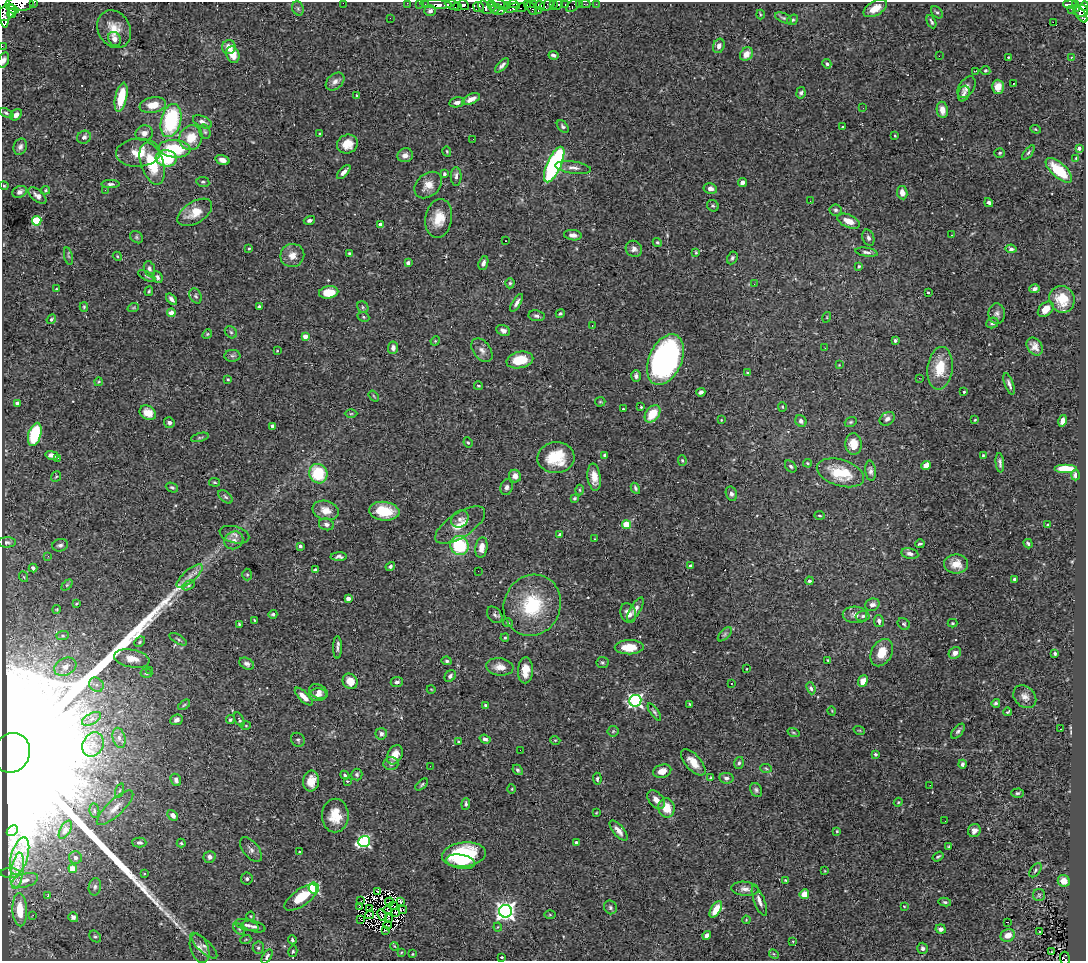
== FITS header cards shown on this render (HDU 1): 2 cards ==
NAXIS1  =                 1084
NAXIS2  =                  959

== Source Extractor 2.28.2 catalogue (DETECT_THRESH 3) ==
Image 1084 x 959 px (HDU 1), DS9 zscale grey, 1 PNG px = 1 image px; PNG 1088 x 963 px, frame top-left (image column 1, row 959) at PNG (2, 2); each listed source drawn as its Kron ellipse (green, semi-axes under 4 px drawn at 4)
Background 0.464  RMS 0.014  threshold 0.0414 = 3 sigma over >= 5 px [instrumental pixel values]
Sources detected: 496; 5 with non-positive FLUX_AUTO (blend fragments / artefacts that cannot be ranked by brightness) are neither listed nor drawn; the other 491 listed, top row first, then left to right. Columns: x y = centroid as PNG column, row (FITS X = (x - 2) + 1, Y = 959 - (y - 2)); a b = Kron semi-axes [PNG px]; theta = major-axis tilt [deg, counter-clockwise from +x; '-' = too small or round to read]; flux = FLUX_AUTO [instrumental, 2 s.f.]
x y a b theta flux
34 2 3 2 - 52
343 3 2 2 - 35
407 3 2 2 - 9
19 4 14 7 1 4300
419 4 2 2 - 7.2
425 4 2 2 - 5.1
436 4 16 3 -4 68
499 4 9 4 -27 210
513 4 5 3 - 130
527 4 3 2 - 210
533 4 3 2 - 16
554 4 3 2 - 17
579 4 2 2 - 3.3
585 4 5 2 - 12
596 4 2 2 - 4.7
1070 4 7 3 -3 130
4 5 22 5 -88 1700
452 5 7 5 -23 400
464 5 6 4 -37 760
540 5 5 4 - 71
547 5 8 5 23 52
557 5 5 3 - 400
565 5 3 3 - 80
573 5 8 5 43 48
1075 5 4 3 - 130
458 6 3 3 - 280
492 6 5 3 - 290
508 6 4 3 - 110
1084 6 5 3 - 290
478 7 5 5 - 550
485 7 8 5 -44 600
522 7 5 3 - 210
298 8 7 5 -70 1.8
513 8 8 4 23 240
532 8 7 3 -60 190
875 8 13 7 30 11
1077 8 4 3 - 61
13 9 6 4 -17 840
495 9 5 3 - 130
1071 9 2 2 - 3
538 10 3 2 - 8
430 11 6 5 - 3.2
499 11 6 3 10 360
1081 11 7 6 - 410
937 12 7 5 -46 1.7
6 13 10 7 38 2400
12 13 5 3 - 590
760 14 5 2 - 0.85
1081 15 8 4 -57 260
390 18 2 2 - 0.62
783 18 9 4 -24 1.9
793 20 6 5 - 1.6
931 22 7 3 -64 1.7
1053 22 3 2 - 180
114 29 20 16 -59 16
115 39 7 6 - 6
2 46 2 2 - 4.7
719 46 7 5 69 4.4
229 47 7 7 - 9.2
746 54 7 6 - 8
233 55 8 6 -71 12
553 55 5 3 - 2.4
939 56 2 2 - 110
1008 57 3 2 - 0.75
1071 57 3 2 - 1.4
4 60 8 5 68 3.6
827 64 5 4 - 1.6
502 65 9 4 46 3
985 70 5 4 - 1.3
976 71 3 2 - 0.7
335 81 10 7 43 4.6
1013 83 2 2 - 0.7
966 87 12 7 56 5
998 87 7 6 - 11
801 93 6 4 80 2.2
964 94 8 5 72 3
357 96 3 2 - 1.1
121 97 15 6 78 28
471 99 9 5 25 6
457 102 8 5 11 3.5
153 105 13 7 10 14
863 108 2 2 - 1.2
942 110 8 5 -81 7.4
6 113 8 4 -25 1.7
16 115 6 5 - 4.8
171 120 17 10 75 85
202 122 10 5 -26 4.1
563 126 7 4 -48 1.9
843 127 3 3 - 1.8
1036 129 5 4 - 1.1
205 132 7 5 -72 1.9
144 133 9 8 - 6
320 134 4 3 - 0.96
895 136 4 3 - 0.75
84 137 7 6 - 3.2
191 138 12 11 - 19
473 139 3 2 - 0.83
347 144 11 9 26 13
20 147 8 6 65 3.4
1079 148 3 3 - 3.7
174 149 16 8 -4 44
447 151 5 3 - 0.89
138 153 22 14 3 20
1000 153 5 4 - 1.7
1028 153 8 3 50 1.7
405 155 8 7 - 5.6
166 158 10 8 -6 42
1076 158 4 3 - 0.79
222 160 7 4 -17 4.2
152 164 22 11 -71 28
554 165 19 7 65 180
573 168 18 6 -7 5.2
1059 170 16 7 -42 31
344 172 9 4 47 4.7
444 174 4 3 - 2
456 176 9 5 -90 3.4
203 182 6 5 - 1.7
742 182 5 4 - 3.6
110 184 9 4 1 2.4
428 185 15 11 42 10
4 186 4 4 - 1.1
710 188 7 5 -11 4.7
45 190 5 4 - 1.1
105 190 2 2 - 6.8
19 192 7 5 25 3.6
902 193 7 5 -82 7.3
37 196 11 5 -40 4.7
810 201 2 2 - 0.86
989 203 5 4 - 2.4
713 206 6 5 - 1.7
836 210 6 5 - 2
195 212 19 10 32 15
439 218 19 13 80 18
309 220 6 4 17 2.3
37 221 5 4 - 63
849 221 12 6 -23 10
380 224 3 3 - 5.9
573 235 9 5 -7 4.7
951 235 3 2 - 1.2
136 237 7 5 -37 2
868 238 8 5 -72 3.1
505 241 3 2 - 1.7
657 242 5 4 - 1.4
249 248 3 3 - 0.98
634 249 8 7 - 4.1
1011 249 5 4 - 2.6
696 252 3 2 - 0.96
866 252 11 4 -9 2.9
349 254 4 3 - 1.8
292 255 12 11 - 8.7
68 256 9 3 -77 1.4
117 256 5 3 - 0.91
732 258 7 5 63 1.8
408 263 4 4 - 2.8
483 263 7 4 70 3.8
859 266 4 3 - 1.3
149 269 8 5 -71 2.7
147 276 9 4 -26 1.9
157 277 6 5 - 3.1
510 283 5 4 - 1.5
754 284 2 2 - 0.63
56 289 3 2 - 0.78
1035 289 5 4 - 2.9
149 291 5 3 - 1.2
329 292 10 6 8 19
928 292 3 2 - 0.88
196 296 8 5 -63 2
171 299 7 4 -46 3.4
1062 299 13 12 - 18
517 303 10 4 58 3.1
84 307 5 4 - 1.1
259 307 4 3 - 1.7
363 307 6 5 - 1.5
133 308 6 3 19 1.1
1046 309 9 6 42 7.5
171 313 4 4 - 11
560 314 5 4 - 1.4
997 314 10 8 -84 3.6
537 316 8 5 -9 2.9
363 317 6 4 -22 1.3
827 317 5 3 - 0.72
51 319 5 4 - 1.7
992 323 6 5 - 2.3
592 325 3 2 - 0.91
503 331 7 5 -26 3.1
231 332 7 5 -44 1.7
207 334 5 4 - 1.1
305 336 4 4 - 9.4
435 341 5 4 - 0.98
895 341 3 3 - 3.1
1035 346 9 7 -55 6.1
393 348 6 5 - 4
825 348 3 2 - 0.94
482 350 13 8 -53 5.4
277 351 2 2 - 0.69
232 356 8 6 -1 2
520 360 13 8 13 25
665 360 27 16 67 270
839 365 3 3 - 0.6
940 368 21 12 83 26
747 373 3 3 - 1
636 376 6 5 - 3.2
919 378 3 2 - 1.3
228 379 3 3 - 0.94
98 382 4 3 - 0.85
1009 384 11 4 -70 3.1
478 386 4 3 - 1
701 392 4 4 - 3.4
964 392 3 3 - 1.6
374 396 6 3 -53 0.93
600 402 5 4 - 1.2
17 403 4 3 - 3
641 407 3 3 - 1.5
782 407 5 4 - 0.97
623 409 3 3 - 0.96
148 413 9 6 -32 10
351 414 6 4 1 1.2
652 414 10 6 53 20
887 419 8 6 34 3.8
721 420 3 2 - 0.62
975 420 3 2 - 0.79
801 421 6 5 - 3.2
1063 421 6 4 77 5.1
851 422 6 4 21 1.4
169 423 5 5 - 3.2
273 426 4 4 - 6.1
35 434 12 6 74 57
200 437 9 3 15 1.3
468 442 5 4 - 1.1
853 444 11 8 -87 13
52 455 6 4 -13 5.9
605 455 3 3 - 1.8
983 455 3 2 - 0.99
57 458 2 2 - 0.64
556 458 18 15 3 34
682 460 5 4 - 1.1
808 463 4 3 - 0.98
1000 463 10 4 -85 2.9
926 465 5 4 - 8.1
791 466 7 5 -50 1.9
1065 469 11 4 0 18
871 471 10 5 -83 3.1
840 473 24 13 -17 30
318 474 10 9 - 46
1075 475 5 4 - 3.6
56 476 6 4 51 1.2
515 476 6 6 - 5.5
594 477 13 6 -82 9.4
214 482 6 3 -8 0.99
172 487 6 4 -25 1.5
507 487 8 6 75 3
635 488 6 4 -61 1.9
579 490 5 3 - 1.1
731 494 7 5 -69 3.1
225 497 8 5 -43 2.1
575 498 4 3 - 1.5
326 510 13 9 -18 11
384 511 15 9 -6 28
819 515 5 3 - 1
460 519 9 8 - 3.5
326 524 8 6 -14 3.3
460 525 29 12 33 16
626 525 4 4 - 33
1048 525 4 3 - 1.4
560 534 4 3 - 2
234 535 15 8 -15 5.2
595 539 3 2 - 0.6
234 540 10 8 34 4.8
7 542 9 5 2 2.3
920 544 4 3 - 1.4
1028 544 5 4 - 1.9
60 545 8 6 13 3.1
459 545 10 9 - 58
300 546 3 3 - 2.3
481 547 10 6 82 8.2
910 554 8 5 -12 3.9
48 556 3 2 - 1.5
339 557 8 4 2 2.7
956 564 12 9 -1 13
390 566 5 4 - 2
690 566 4 3 - 1.6
33 568 4 3 - 2.2
315 570 4 3 - 1.9
478 571 2 2 - 3
247 575 6 5 - 1.3
190 576 16 6 41 6.8
24 577 5 3 - 0.8
1015 579 3 3 - 1.8
809 581 4 3 - 2
67 585 6 4 44 1.2
189 585 7 4 31 1.6
348 599 4 4 - 7.8
77 604 3 3 - 1.1
532 605 31 28 66 59
872 605 7 6 - 4.4
57 609 4 3 - 0.79
635 609 13 5 58 4.6
628 613 10 7 -71 5.6
273 614 4 4 - 1.7
495 615 9 6 -50 3
855 615 12 8 -2 5.6
863 616 7 5 3 2.5
254 620 4 3 - 0.9
879 621 6 5 - 3.7
508 622 5 4 - 1.2
953 623 5 4 - 1.1
239 624 3 3 - 1.1
904 624 7 5 -44 1.7
725 634 9 4 45 1.9
63 636 6 4 5 1.5
505 638 4 3 - 1.2
178 639 10 3 -30 1.7
140 642 6 4 42 1.4
337 647 11 4 90 3
629 647 14 7 1 19
882 653 14 10 62 16
955 653 6 5 - 5.3
1055 654 4 3 - 1.8
132 658 18 9 -10 11
828 660 4 3 - 1.1
447 661 5 4 - 1.7
602 663 6 5 - 1.7
247 664 8 5 -27 2.9
65 667 11 8 28 7.5
500 667 14 8 -7 8.6
747 669 3 2 - 0.61
150 670 3 2 - 0.77
525 670 13 7 88 11
146 673 6 4 2 1.5
450 676 6 5 - 2.6
350 681 8 7 - 14
863 681 6 5 - 9.8
397 682 6 5 - 2.9
731 683 3 2 - 1.8
96 685 8 6 -43 3.7
811 688 6 4 -68 0.52
431 689 4 3 - 0.65
319 692 9 6 -28 4.2
318 695 9 6 4 4.3
304 697 11 5 -44 7.7
1025 697 13 10 -44 6.4
635 701 6 6 - 230
996 703 4 3 - 1.9
690 704 3 3 - 0.99
184 705 6 3 37 1.1
486 705 4 3 - 2
832 711 4 3 - 0.66
654 712 10 4 -54 1.8
1008 712 4 2 - 1.1
91 719 10 5 27 4.1
239 719 8 3 -62 1.7
176 720 6 5 - 3.2
230 720 4 4 - 1.4
246 726 5 3 - 0.78
1061 729 3 2 - 2.9
859 730 6 3 -18 0.78
613 731 5 5 - 1.3
958 731 9 5 49 2.4
793 732 6 3 -19 0.84
381 734 6 5 - 3.4
119 738 10 6 -75 4
485 739 5 4 - 2.2
298 740 7 6 - 1.9
555 740 5 3 - 0.81
458 742 4 3 - 0.84
93 745 13 10 62 10
520 750 2 2 - 5
12 753 20 18 60 290000
875 754 3 3 - 1.8
395 755 10 7 61 11
693 762 16 7 -48 11
739 763 6 4 72 1.7
391 764 7 6 - 3.1
962 764 4 4 - 2.7
430 766 2 2 - 1.8
766 768 6 4 -5 1.4
518 770 6 4 -49 1.8
662 771 9 6 14 7.6
357 774 6 5 - 1.8
345 775 5 3 - 1.5
711 778 4 3 - 0.98
726 778 7 5 -9 2.9
597 779 6 4 -85 1.7
176 780 6 5 - 2.6
311 781 10 8 84 10
347 781 3 3 - 0.72
422 784 7 4 42 1.5
930 785 3 2 - 1.1
512 789 5 3 - 0.83
756 790 7 5 -61 2.1
119 791 7 3 71 1.3
1017 793 6 4 3 1.7
656 800 11 7 -50 6.4
898 802 4 4 - 1
466 804 6 4 84 1.9
115 808 24 8 43 9.9
667 808 9 8 - 16
94 811 7 5 -83 1.8
596 813 4 3 - 0.83
173 815 6 4 -47 3.5
335 815 17 13 89 19
945 821 2 2 - 0.96
65 830 10 5 61 2.4
974 830 7 6 - 4.4
12 831 6 4 44 1.6
618 831 12 5 -50 5.7
837 831 4 4 - 0.93
364 841 6 5 - 160
139 843 7 5 -1 2.7
181 843 4 4 - 1.1
576 843 4 3 - 3.8
949 846 4 3 - 0.78
251 850 14 7 -51 4.3
299 852 3 3 - 4.9
464 855 22 12 7 73
20 856 19 8 73 15
938 856 6 3 35 1.5
209 857 6 6 - 3.6
75 858 6 6 - 3.3
461 862 15 7 -10 16
73 869 4 4 - 18
1035 870 8 4 54 2
17 871 18 6 81 11
825 871 3 2 - 0.68
10 873 9 5 0 1.9
144 874 3 3 - 2
247 879 6 6 - 2.1
25 880 14 6 17 6.3
786 880 4 3 - 1.1
1064 881 6 5 - 8.7
95 887 9 6 79 2.8
314 888 5 5 - 120
745 889 14 7 -5 5.8
377 891 4 2 - 0.93
804 894 5 4 - 10
1039 895 6 6 - 2.1
48 896 3 3 - 22
301 898 19 8 36 23
361 901 2 2 - 0.62
759 901 16 5 -69 5.1
389 902 4 2 - 0.46
401 902 3 2 - 0.99
945 902 6 4 -10 1.5
359 906 3 3 - 0.54
393 906 4 2 - 0.74
904 906 3 2 - 0.61
610 907 7 6 - 2.2
370 909 2 2 - 1.2
716 909 9 5 59 13
20 910 16 7 -87 21
387 910 4 2 - 1.3
403 910 4 2 - 1.3
505 911 6 6 - 510
396 913 3 2 - 0.45
33 915 3 2 - 0.53
369 915 5 3 - 0.077
382 915 6 2 -64 0.62
550 915 5 3 - 1
250 916 4 3 - 0.82
73 917 5 5 - 2.9
388 919 4 2 - 0.91
360 920 2 2 - 0.39
746 920 4 3 - 0.82
1007 922 4 2 - 14
247 925 12 5 -15 3.4
388 925 4 2 - 0.17
254 927 11 5 -14 3.4
498 927 4 4 - 1
239 929 7 4 -45 1.5
941 929 5 4 - 4.2
385 930 3 2 - 1.4
1039 932 2 2 - 0.76
1008 935 7 6 - 9.2
707 936 5 4 - 5.8
95 937 7 5 -45 1.5
246 939 5 3 - 0.88
292 940 4 3 - 1.7
793 941 3 3 - 0.85
204 946 17 6 -44 5
394 946 4 3 - 0.84
199 948 15 9 -71 7.9
258 948 6 5 - 2
923 948 6 5 - 2.6
293 951 6 4 75 1.4
401 952 4 3 - 0.83
1051 952 2 2 - 1.2
413 954 3 3 - 0.79
774 954 5 4 - 0.95
267 956 8 4 60 2.5
502 957 3 2 - 0.9
1065 958 6 5 - 11
At the frame edge (FLAGS 8, measured only in part): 9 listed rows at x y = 34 2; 343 3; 407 3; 19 4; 4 5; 1084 6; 2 46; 4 60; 1065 958
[5 non-positive-flux detections neither listed nor drawn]